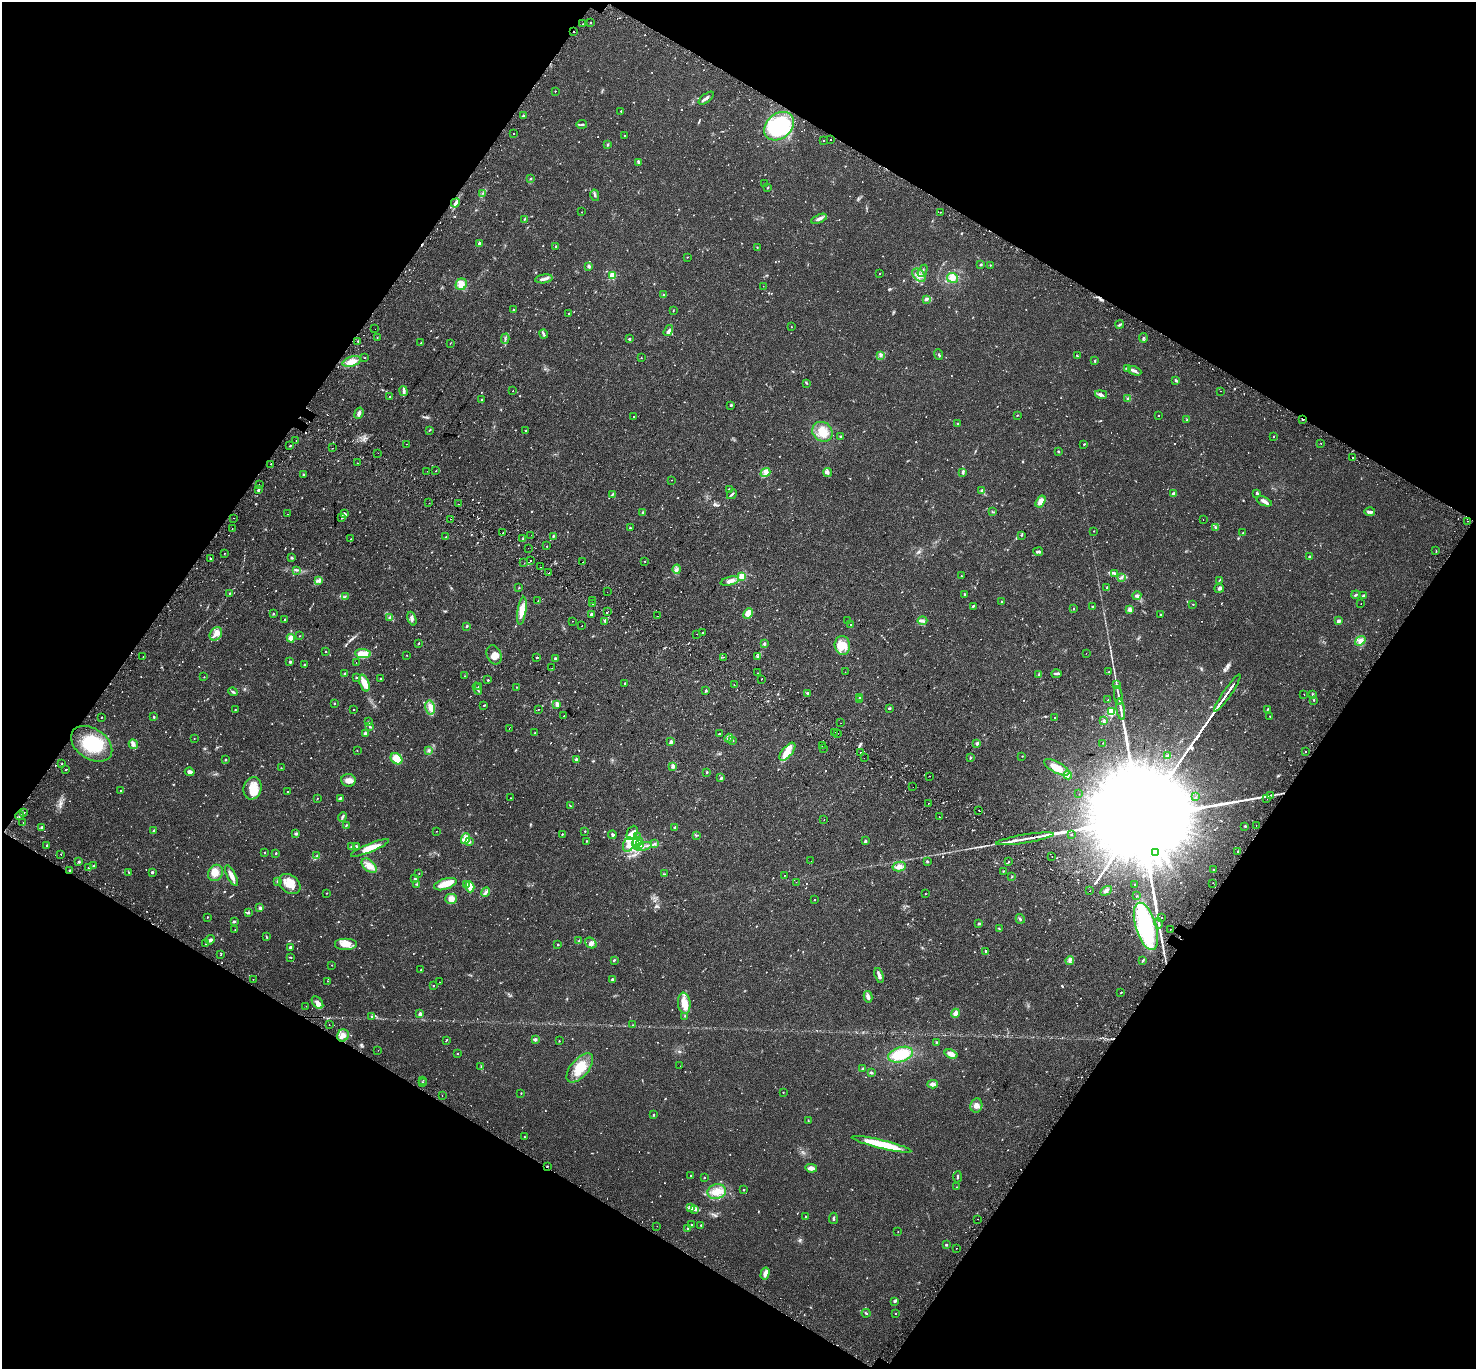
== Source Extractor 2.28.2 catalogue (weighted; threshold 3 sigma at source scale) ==
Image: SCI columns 71-5963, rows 291-5758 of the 6044 x 6110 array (HDU 1 of 3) = the unmasked area's bounding box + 8 px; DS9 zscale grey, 4 x 4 block average (1 PNG px = mean of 4 x 4 image px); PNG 1478 x 1371 px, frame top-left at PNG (2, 2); each listed source drawn as its Kron ellipse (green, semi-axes under 4 px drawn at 4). Shown black and unused: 48% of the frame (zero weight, under 2 of 3 exposures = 5% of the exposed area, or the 3 px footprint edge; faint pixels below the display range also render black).
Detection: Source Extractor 2.28.2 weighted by HDU 2 'WHT'. Background 0.0254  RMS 0.0035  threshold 0.0156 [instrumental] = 3 sigma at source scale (4.5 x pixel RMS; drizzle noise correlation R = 1.50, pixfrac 1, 0.0396/0.0396 arcsec/px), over >= 5 px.
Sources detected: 1251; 8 too faint to see at this stretch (4 x 4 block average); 10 inside a brighter object's white glare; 75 cosmic-ray / hot-pixel residue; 1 long thin detection or spike segment (spike, bleed or trail) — neither listed nor drawn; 15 coinciding with a brighter row at this scale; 49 inside a brighter listed object's ellipse — not listed separately; of the other 1093, all 500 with FLUX_AUTO >= 1.02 (the completeness limit of this list) listed and drawn (593 fainter detections not listed), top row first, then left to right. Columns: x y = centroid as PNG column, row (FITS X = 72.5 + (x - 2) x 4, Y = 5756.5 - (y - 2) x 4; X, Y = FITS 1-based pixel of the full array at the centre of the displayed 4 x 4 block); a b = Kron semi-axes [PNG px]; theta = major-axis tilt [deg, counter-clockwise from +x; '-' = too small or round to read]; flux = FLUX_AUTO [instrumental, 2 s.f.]
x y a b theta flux
590 23 2 2 - 1.9
583 24 2 2 - 1.6
574 32 2 2 - 2.1
555 91 2 2 - 1.8
706 98 9 3 38 5.6
621 111 2 2 - 2.4
523 115 2 2 - 3.5
582 124 5 2 - 3.1
779 126 17 12 40 200
513 134 2 2 - 2.1
624 135 2 2 - 1.5
830 139 2 2 - 7.6
823 141 2 2 - 2.5
608 145 3 2 - 2.1
638 163 4 3 - 3
530 179 2 2 - 1.4
764 184 2 2 - 2
768 188 3 2 - 1.1
483 193 2 2 - 1.2
595 195 6 2 -76 2.9
455 203 5 2 - 4.3
582 212 2 2 - 1.1
940 212 2 2 - 1.3
524 219 4 2 - 1.9
819 219 8 3 22 7.1
479 243 2 2 - 12
555 246 2 2 - 4
757 247 2 2 - 1.2
687 257 2 2 - 1.5
981 265 3 2 - 1.7
990 265 2 2 - 2.1
589 266 2 2 - 15
923 271 6 2 62 3.3
880 273 2 2 - 1.1
919 275 8 5 -44 11
612 276 2 2 - 100
952 278 5 5 - 13
544 279 9 2 8 5.7
461 284 6 5 - 16
763 286 2 2 - 1.1
664 295 2 2 - 10
927 299 3 3 - 3.5
513 310 2 2 - 3.8
673 311 2 2 - 1.1
569 313 2 2 - 2
1120 325 4 2 - 3.2
791 327 2 2 - 1.5
375 329 2 2 - 1.6
668 330 6 3 58 5.2
544 334 4 2 - 1.9
377 337 2 2 - 1.4
1143 338 5 2 - 2.6
505 339 5 2 - 2.6
629 339 2 2 - 6
358 341 2 2 - 2.7
421 343 2 2 - 1.8
450 343 2 2 - 1.1
939 354 5 2 - 2.2
880 355 3 2 - 3.1
1077 356 3 2 - 1.9
365 358 2 2 - 1.3
641 358 2 2 - 1.3
1095 361 3 2 - 1.7
352 362 10 5 17 19
1128 369 4 2 - 2.3
1135 371 7 3 -22 6.3
1176 380 3 2 - 2.8
807 383 3 2 - 1.5
403 391 5 2 - 3.2
513 391 2 2 - 1.1
1221 391 2 2 - 1.4
1101 394 6 3 -12 4.6
389 397 2 2 - 2
1127 398 2 2 - 1.1
482 400 3 2 - 2.2
731 405 2 2 - 8.8
359 413 6 3 69 6.5
1017 415 2 2 - 1.5
1158 415 2 2 - 1.1
634 417 2 2 - 2.2
1187 420 2 2 - 1.2
1303 420 2 2 - 1.4
958 424 3 2 - 1.3
429 430 2 2 - 1.1
526 431 2 2 - 2.4
822 432 10 9 - 26
840 436 3 2 - 1.6
1274 437 2 2 - 1
296 441 2 2 - 3.1
1321 443 2 2 - 3.3
406 444 2 2 - 1.5
1084 444 2 2 - 1.5
290 446 2 2 - 1.8
332 448 2 2 - 1.5
1058 451 2 2 - 1.2
378 453 2 2 - 1.7
1352 457 2 2 - 13
357 463 2 2 - 3.3
271 464 2 2 - 3.1
427 471 2 2 - 2.7
436 471 2 2 - 1.4
765 472 5 3 - 6.1
828 472 4 3 - 3.8
963 472 3 2 - 5.7
303 474 3 2 - 1.1
672 480 2 2 - 3.5
259 484 2 2 - 3.2
729 489 3 2 - 1.9
258 490 2 2 - 7.5
982 491 2 2 - 25
1257 493 3 2 - 3
612 494 3 2 - 2
732 494 5 2 - 3.3
1174 494 2 2 - 9
1041 501 6 4 57 16
1264 501 8 3 -20 6.7
429 503 2 2 - 3.7
458 504 2 2 - 3.3
643 512 2 2 - 1.9
992 512 2 2 - 1.5
1370 512 5 2 - 6
344 513 3 3 - 3
287 514 2 2 - 1.1
342 517 2 2 - 2.7
234 518 2 2 - 1.2
451 519 2 2 - 2.4
1203 520 2 2 - 2.1
1467 521 2 2 - 1.9
630 528 2 2 - 2.5
1215 528 3 2 - 2.1
232 529 2 2 - 1.2
1094 531 2 2 - 1.7
503 533 2 2 - 1.4
1243 533 2 2 - 1.1
531 535 2 2 - 1.1
1021 535 2 2 - 1.3
553 536 4 2 - 2.4
445 537 3 2 - 1.1
523 538 2 2 - 1.4
351 539 2 2 - 1.2
547 546 2 2 - 2.2
528 548 2 2 - 1.2
1436 551 2 2 - 1.1
1038 552 5 2 - 5.4
224 553 2 2 - 1.2
1309 556 2 2 - 5
291 558 3 2 - 2.1
210 559 2 2 - 1.7
531 560 2 2 - 24
645 561 2 2 - 1.3
583 562 2 2 - 1.5
524 563 2 2 - 1.9
541 567 2 2 - 2.8
677 569 4 3 - 4.3
297 570 2 2 - 1.5
549 573 2 2 - 1.2
1115 574 3 2 - 1.7
742 576 4 3 - 12
961 576 2 2 - 1.5
1122 577 3 2 - 2
1219 580 3 2 - 1.3
319 581 4 3 - 4.3
730 581 9 4 14 9.4
519 588 2 2 - 1.7
1107 588 4 2 - 2.2
1219 588 5 3 - 3.6
607 592 2 2 - 3.5
229 594 2 2 - 1.3
964 594 3 2 - 1.3
1137 595 4 3 - 3.9
1356 595 4 2 - 2.3
1363 596 4 3 - 3.4
345 597 2 2 - 1.8
592 600 2 2 - 1.1
538 601 2 2 - 1
1001 602 2 2 - 1.4
1361 603 2 2 - 1.2
592 604 2 2 - 2.5
1193 604 2 2 - 1
973 606 4 2 - 2.3
1093 607 2 2 - 4.4
1073 609 2 2 - 1.5
1130 610 4 3 - 4.2
522 611 14 4 82 24
608 611 2 2 - 5
748 613 5 4 - 9
273 614 2 2 - 2.8
591 614 2 2 - 3.2
1161 614 2 2 - 1.2
657 616 2 2 - 1.5
390 617 4 2 - 2.3
285 619 3 2 - 1.7
412 619 7 3 -71 4.8
573 621 2 2 - 2.7
605 621 3 3 - 2.3
848 621 2 2 - 1.4
922 621 5 2 - 3.9
1339 621 4 3 - 4.9
851 625 2 2 - 5.6
467 626 2 2 - 5.3
582 626 2 2 - 4.1
703 633 2 2 - 2
216 634 7 5 51 11
696 634 2 2 - 2.5
300 636 2 2 - 1.5
291 638 4 3 - 24
1360 641 6 4 37 7
419 643 2 2 - 2.5
764 644 3 2 - 2.3
842 645 9 7 -79 28
326 651 2 2 - 1.3
1086 653 2 2 - 1.1
363 654 8 4 -7 19
407 655 2 2 - 1.1
494 655 10 7 -67 15
143 657 2 2 - 1.4
537 657 2 2 - 3.5
723 657 2 2 - 1.9
757 657 3 2 - 1.9
555 658 3 2 - 1.9
290 662 2 2 - 11
356 662 2 2 - 1.7
304 665 2 2 - 1.1
552 668 2 2 - 1.2
845 672 2 2 - 1.4
1108 672 3 2 - 1.1
757 673 2 2 - 1.1
345 674 3 2 - 2.7
1056 674 5 2 - 3.1
1039 675 2 2 - 1.2
464 676 2 2 - 1.3
204 677 2 2 - 1.4
356 677 2 2 - 3.4
380 679 2 2 - 2.3
762 679 2 2 - 1.8
488 680 2 2 - 2.7
364 683 9 4 -69 19
624 684 2 2 - 3.6
1116 684 3 2 - 1.9
734 685 2 2 - 2.3
479 686 2 2 - 4
517 687 2 2 - 1.8
477 689 6 2 -70 2.4
706 691 2 2 - 5.8
233 692 5 2 - 3.1
807 693 2 2 - 2.1
1227 693 22 2 55 8800
1304 694 2 2 - 2.1
1118 695 9 2 -81 5.6
1312 695 4 2 - 2.1
860 698 2 2 - 12
860 700 2 2 - 2
1108 700 2 2 - 1.2
1314 700 2 2 - 1.6
334 703 2 2 - 1.2
557 704 4 3 - 7
484 705 2 2 - 2.6
430 707 7 5 -78 12
889 708 2 2 - 6.3
353 709 2 2 - 1.1
538 709 2 2 - 2.9
1121 709 11 2 -80 7.5
1267 709 3 2 - 1.2
235 710 2 2 - 1.1
1111 712 2 2 - 160
564 715 2 2 - 2.9
1270 716 2 2 - 2.8
102 717 2 2 - 2.4
154 717 2 2 - 5.9
1055 717 2 2 - 1.3
1103 720 3 2 - 1.1
368 722 2 2 - 1.1
841 723 2 2 - 2.1
370 727 3 2 - 2.4
509 728 2 2 - 1.1
835 732 2 2 - 2.7
535 733 2 2 - 4.2
837 733 2 2 - 4.1
365 734 2 2 - 26
719 734 2 2 - 4.4
729 738 4 2 - 3.2
194 739 2 2 - 1.4
732 740 2 2 - 1.2
671 742 2 2 - 21
977 743 3 2 - 5.7
1103 743 2 2 - 1.1
92 744 22 15 -34 84
133 744 5 4 - 5.3
822 745 2 2 - 2.2
824 748 2 2 - 1.4
357 750 2 2 - 1.1
429 750 3 2 - 2.3
787 752 11 5 50 18
860 752 2 2 - 3.1
1306 752 2 2 - 3.1
1022 756 2 2 - 1.1
1168 756 2 2 - 21
864 758 2 2 - 2
970 758 3 2 - 1.5
396 759 6 5 - 28
576 759 2 2 - 13
225 760 2 2 - 7
62 764 2 2 - 1.2
673 766 3 3 - 5.4
1057 767 14 5 -27 27
281 768 2 2 - 1
66 769 3 2 - 1.1
190 772 5 3 - 6.1
707 772 2 2 - 1.7
1068 775 4 2 - 2
929 776 2 2 - 1.6
721 778 3 2 - 2.9
348 780 7 6 - 12
913 787 2 2 - 1.4
252 788 11 9 75 34
120 790 2 2 - 1.1
287 792 2 2 - 1.5
1079 794 2 2 - 1.2
1271 795 2 2 - 1.4
1196 797 2 2 - 1.2
317 798 2 2 - 1.2
340 798 3 2 - 3.1
510 798 2 2 - 1.3
1267 799 2 2 - 1.3
929 804 2 2 - 1.5
570 806 3 2 - 1
978 810 2 2 - 1
24 813 2 2 - 1.1
20 816 4 2 - 3.2
342 817 5 2 - 3.4
939 817 2 2 - 4.5
824 820 2 2 - 2.7
23 822 2 2 - 1.1
346 825 4 2 - 1.5
1256 825 2 2 - 1.7
1245 826 3 2 - 1.9
41 827 2 2 - 10
675 828 2 2 - 15
154 830 3 2 - 2.2
436 831 2 2 - 1.7
585 831 2 2 - 1.8
296 833 3 2 - 2.1
632 833 7 5 65 11
562 834 2 2 - 2.8
1071 834 2 2 - 1.9
612 835 4 2 - 2.9
696 835 2 2 - 1.2
637 837 2 2 - 1
465 839 5 4 - 33
1025 839 29 2 9 20
586 841 2 2 - 2.4
865 841 3 2 - 3.3
469 842 2 2 - 9.4
637 842 6 3 35 6.3
654 844 3 2 - 1.6
47 845 2 2 - 4.9
629 845 7 5 67 13
640 845 2 2 - 2
356 846 3 2 - 2.4
643 846 9 2 10 5.4
351 847 2 2 - 4.6
370 848 20 4 22 32
1238 851 2 2 - 2.3
265 853 2 2 - 1.9
276 853 2 2 - 3.9
1156 853 3 2 - 2.4
61 854 2 2 - 6.1
317 856 3 2 - 1.1
1052 857 2 2 - 1.1
811 861 2 2 - 6.1
927 861 3 2 - 2.1
79 862 2 2 - 8.4
1008 862 2 2 - 1.2
94 866 2 2 - 1.5
369 866 9 5 -44 15
899 867 6 5 - 11
89 868 3 2 - 2
1214 869 2 2 - 3.4
69 871 2 2 - 6.1
1003 871 2 2 - 1.9
129 872 2 2 - 1.5
152 872 2 2 - 9
215 873 8 7 - 18
419 873 2 2 - 1.1
664 874 2 2 - 1.2
784 875 2 2 - 1.5
231 876 11 3 -62 15
1011 877 2 2 - 1.1
415 878 4 2 - 2.1
277 881 2 2 - 1.2
796 882 2 2 - 1.2
1213 883 2 2 - 1.3
290 884 12 8 -40 25
416 884 3 2 - 1.7
445 884 11 5 18 23
466 885 2 2 - 14
1134 885 2 2 - 1.5
470 887 6 3 -73 17
1090 891 2 2 - 190
1106 891 6 3 31 5.9
485 892 5 3 - 4.6
327 893 2 2 - 1.9
925 894 2 2 - 1.3
1136 896 2 2 - 1.4
451 899 6 5 - 9.3
815 900 2 2 - 2.4
260 908 3 3 - 3.1
248 913 2 2 - 9.7
207 917 2 2 - 2.6
1162 918 2 2 - 1.4
1020 919 5 2 - 2.7
234 921 3 2 - 3.3
1158 923 5 2 - 3.4
979 924 3 2 - 2.4
1146 926 24 10 -73 200
999 928 2 2 - 1.2
235 929 2 2 - 1.1
1171 929 2 2 - 2.9
266 937 3 2 - 1.5
210 940 5 4 - 4.9
579 941 2 2 - 1.4
591 943 6 5 - 7.6
206 944 2 2 - 1.9
345 944 11 6 0 18
558 944 2 2 - 4.3
291 947 3 2 - 3.4
986 951 3 2 - 2.2
221 955 2 2 - 1.8
291 957 4 2 - 1.3
614 960 2 2 - 2.3
1143 960 4 2 - 2.2
1070 961 4 2 - 3.6
332 965 2 2 - 1.1
421 970 2 2 - 2.8
879 975 8 2 -72 8.7
253 979 2 2 - 1.1
613 980 3 3 - 2.9
327 981 2 2 - 1.4
439 982 2 2 - 1
433 986 2 2 - 2.6
1121 992 2 2 - 2.8
868 997 6 3 -76 6
317 1003 7 4 -50 8.9
684 1003 10 6 -84 21
306 1006 2 2 - 2
955 1013 5 3 - 8.9
420 1014 2 2 - 20
685 1016 3 2 - 1.5
372 1017 2 2 - 1.3
329 1024 2 2 - 1.2
632 1025 2 2 - 1.1
343 1035 6 5 - 12
535 1039 2 2 - 6.6
446 1041 2 2 - 1
559 1041 2 2 - 1.9
936 1042 2 2 - 1.5
378 1050 2 2 - 1.3
457 1054 2 2 - 1.1
951 1054 7 3 -20 13
901 1055 12 7 17 57
481 1066 3 2 - 1
680 1066 2 2 - 2.5
580 1068 17 9 50 39
863 1069 4 2 - 2
871 1072 3 2 - 1.6
423 1080 2 2 - 2.1
422 1083 2 2 - 1.5
933 1084 5 3 - 7.9
783 1092 2 2 - 1
521 1093 2 2 - 1.6
442 1096 2 2 - 1
976 1105 7 6 - 9.2
654 1115 2 2 - 4.7
808 1120 3 2 - 1.1
524 1137 2 2 - 1.1
881 1144 30 4 -14 77
547 1166 2 2 - 1.8
811 1168 6 4 -13 7.9
691 1175 2 2 - 1.4
704 1177 2 2 - 2.3
957 1177 5 2 - 2
956 1187 2 2 - 1
744 1190 2 2 - 3.9
717 1192 9 7 15 20
690 1208 2 2 - 1.4
695 1209 3 2 - 2
805 1216 2 2 - 1.8
833 1218 6 2 84 3.2
978 1219 2 2 - 4.6
691 1225 2 2 - 1.9
701 1225 2 2 - 3
657 1226 2 2 - 1.2
688 1228 2 2 - 8
898 1232 2 2 - 1
946 1245 3 2 - 2
957 1248 2 2 - 1.1
765 1273 6 4 75 10
895 1301 2 2 - 1.1
866 1313 4 2 - 2
895 1313 2 2 - 1.8
Overlapping masked pixels (flux is a lower limit): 3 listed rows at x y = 574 32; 1303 420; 547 1166
Diffuse or blended objects may show on this block-average render without a row.